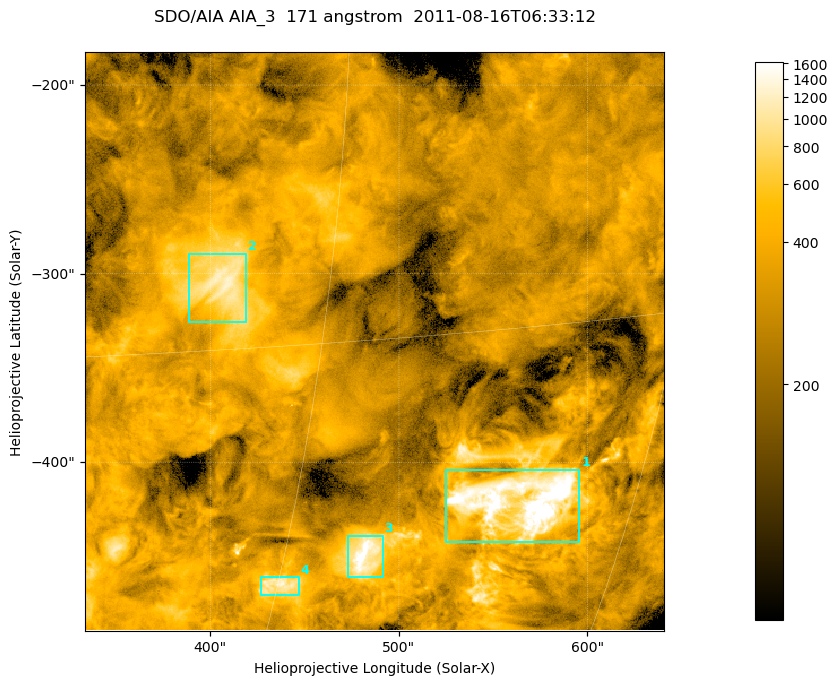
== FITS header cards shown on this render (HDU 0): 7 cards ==
TELESCOP= 'SDO/AIA '
INSTRUME= 'AIA_3   '
WAVELNTH=                  171
WAVEUNIT= 'angstrom'
DATE-OBS= '2011-08-16T06:33:12.34'
CTYPE1  = 'HPLN-TAN'
CTYPE2  = 'HPLT-TAN'

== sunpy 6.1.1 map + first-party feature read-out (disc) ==
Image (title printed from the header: SDO/AIA AIA_3  171 angstrom  2011-08-16T06:33:12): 512 x 512 px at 0.599 arcsec/px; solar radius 947 arcsec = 1580 px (partial field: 3.3% of the solar disc is inside the frame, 100% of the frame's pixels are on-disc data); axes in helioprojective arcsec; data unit not stated in the header (colour bar unlabelled)
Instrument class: DISC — disc imager (sunpy class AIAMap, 171 A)
Bright regions (active regions / flare kernels): reference = the on-disc median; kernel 5 px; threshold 5 sigma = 499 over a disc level ~294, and >= 1.15x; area >= 262 px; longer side >= 6 px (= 3.6 arcsec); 4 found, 4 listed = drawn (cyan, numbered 1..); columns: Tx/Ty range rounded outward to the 2 arcsec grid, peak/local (2 s.f.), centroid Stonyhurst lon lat
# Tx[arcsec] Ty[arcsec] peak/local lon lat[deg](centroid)
1 524..596 -444..-404 9 +40 -21
2 388..420 -326..-288 4.2 +26 -13
3 472..492 -462..-438 9 +33 -23
4 426..448 -472..-460 4.2 +30 -24